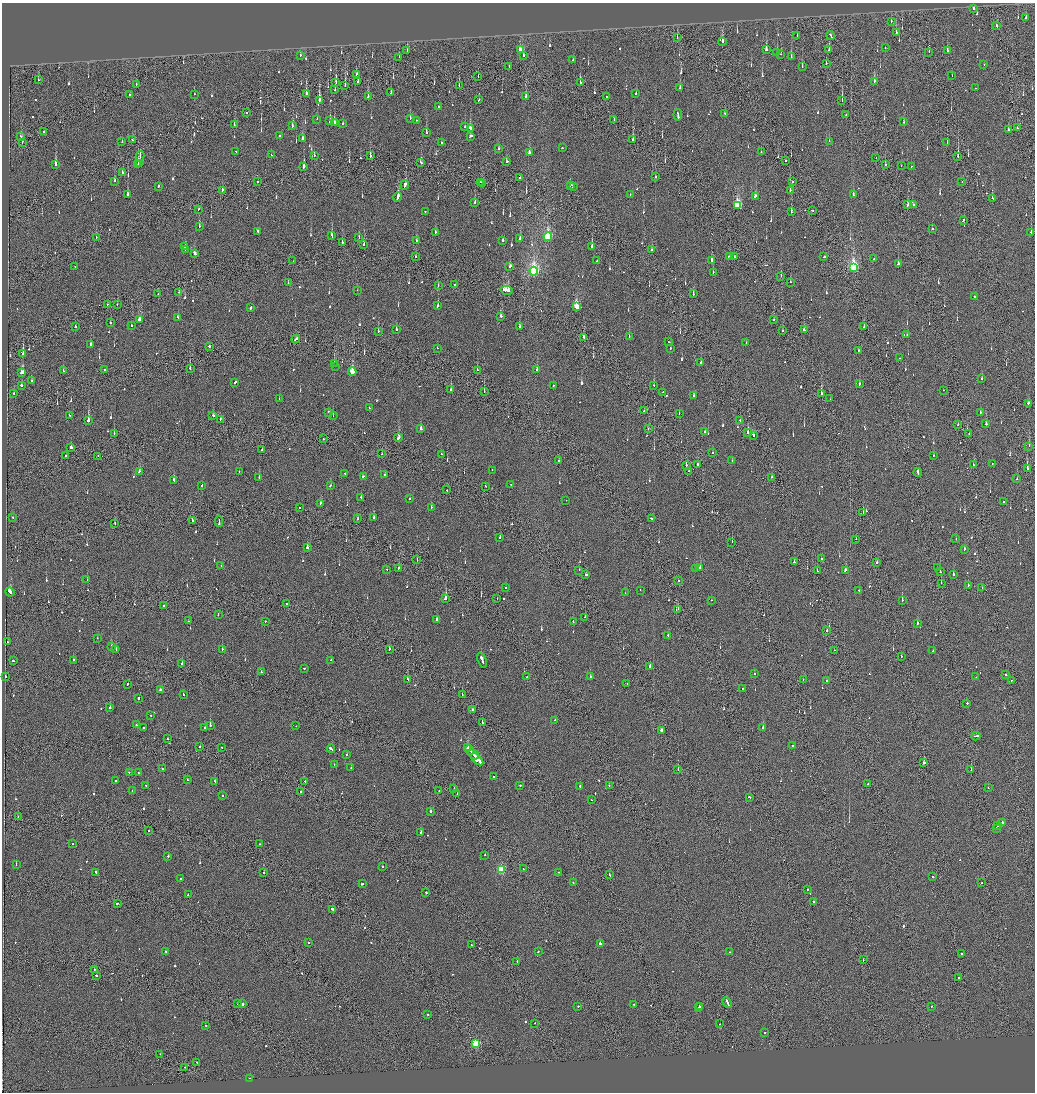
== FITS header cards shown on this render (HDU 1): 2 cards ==
NAXIS1  =                 2065
NAXIS2  =                 2180

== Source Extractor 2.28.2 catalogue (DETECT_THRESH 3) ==
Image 2065 x 2180 px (HDU 1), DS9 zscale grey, zoomed out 1/2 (1 PNG px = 2 x 2 image px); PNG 1037 x 1094 px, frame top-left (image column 1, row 2179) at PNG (2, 3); each listed source drawn as its Kron ellipse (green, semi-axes under 4 px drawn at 4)
Background -0.136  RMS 0.067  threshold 0.201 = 3 sigma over >= 5 px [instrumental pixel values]
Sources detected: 960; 28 cannot appear on this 1/2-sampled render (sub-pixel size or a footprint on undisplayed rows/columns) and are neither listed nor drawn; of the other 932, the 500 brightest by FLUX_AUTO listed and drawn (432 fainter detections omitted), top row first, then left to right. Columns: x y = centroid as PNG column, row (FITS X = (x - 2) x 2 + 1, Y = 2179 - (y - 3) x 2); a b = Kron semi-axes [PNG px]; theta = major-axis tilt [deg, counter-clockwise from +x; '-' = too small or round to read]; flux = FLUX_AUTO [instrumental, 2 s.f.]
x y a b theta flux
974 8 2 2 - 310
1026 17 3 2 - 71
891 21 2 2 - 82
997 26 2 2 - 230
896 32 2 2 - 95
797 35 3 1 - 70
830 36 4 2 - 240
677 38 3 1 - 110
722 42 4 2 - 170
885 48 2 2 - 53
766 49 4 2 - 120
829 49 3 2 - 81
520 50 3 2 - 310
407 51 2 1 - 140
947 51 3 2 - 180
929 52 2 1 - 64
777 53 3 2 - 98
781 54 2 2 - 64
300 55 2 2 - 61
523 55 2 2 - 270
399 57 3 2 - 120
791 57 4 2 - 130
573 60 2 2 - 160
826 63 4 2 - 83
984 64 2 2 - 54
509 66 2 2 - 85
802 66 2 2 - 59
356 74 2 2 - 55
478 76 2 2 - 52
952 76 2 1 - 60
38 80 3 1 - 84
874 81 2 2 - 670
336 82 3 1 - 190
358 82 3 2 - 240
580 83 3 2 - 200
136 84 3 1 - 160
345 85 3 1 - 190
459 86 3 2 - 96
680 88 4 2 - 83
975 88 2 2 - 69
335 90 4 2 - 61
391 93 2 2 - 92
129 94 2 2 - 62
194 94 2 2 - 51
306 94 3 2 - 220
636 94 2 2 - 69
368 96 3 2 - 270
526 97 3 2 - 110
607 97 2 1 - 60
319 100 3 2 - 380
479 100 2 2 - 110
842 101 2 1 - 130
439 107 3 2 - 110
246 113 2 1 - 170
725 114 2 2 - 58
846 114 2 1 - 55
678 115 6 2 -82 330
410 118 2 2 - 86
317 119 2 2 - 81
416 120 2 2 - 64
614 120 2 1 - 61
330 121 3 2 - 71
903 122 2 2 - 56
334 123 3 2 - 79
343 124 2 2 - 59
234 125 3 1 - 94
292 126 2 2 - 110
465 127 2 2 - 63
470 128 4 2 - 170
1017 128 2 1 - 99
1009 130 2 2 - 170
44 132 2 2 - 91
426 133 3 2 - 220
280 136 2 2 - 93
470 136 3 2 - 170
20 137 3 1 - 130
303 139 3 2 - 57
633 139 4 2 - 190
132 140 2 2 - 110
829 141 2 2 - 52
122 142 2 2 - 87
441 142 2 2 - 76
22 143 4 1 - 200
947 143 2 1 - 65
498 148 2 2 - 67
562 148 2 2 - 110
236 151 2 2 - 130
761 152 2 2 - 52
529 153 2 2 - 660
271 155 2 2 - 54
314 155 2 2 - 71
140 156 5 2 - 89
370 156 3 1 - 190
958 156 3 1 - 430
876 158 2 1 - 61
785 160 2 1 - 78
421 162 3 2 - 150
506 162 3 2 - 470
140 163 2 2 - 160
138 164 2 1 - 91
885 164 2 2 - 69
55 165 3 2 - 380
901 165 2 1 - 70
304 167 3 2 - 560
911 167 2 2 - 77
122 173 3 2 - 140
656 177 2 2 - 56
520 178 2 2 - 110
114 181 2 2 - 260
257 182 2 1 - 130
480 182 2 2 - 58
793 182 2 1 - 110
962 182 2 1 - 70
482 184 3 1 - 190
405 185 5 2 - 190
570 185 3 2 - 180
158 186 2 2 - 85
573 186 2 2 - 120
222 190 2 2 - 85
790 190 3 2 - 76
127 194 3 2 - 320
630 195 2 2 - 67
853 195 3 2 - 110
755 196 3 2 - 140
398 197 5 2 - 280
992 198 2 2 - 370
475 202 2 2 - 74
913 204 2 2 - 280
737 205 4 3 - 1100
908 205 2 2 - 550
198 209 2 1 - 81
812 210 2 2 - 160
425 211 2 2 - 100
791 212 3 2 - 95
963 220 2 2 - 120
199 226 2 2 - 87
932 229 2 2 - 630
258 231 2 2 - 200
435 232 3 2 - 90
1031 232 2 1 - 330
332 236 4 2 - 290
96 237 2 1 - 64
359 237 2 1 - 84
548 237 4 3 - 1200
520 238 2 2 - 120
416 240 3 2 - 54
503 240 2 2 - 140
342 243 3 1 - 120
364 245 3 2 - 160
185 247 2 2 - 60
592 247 2 2 - 360
185 249 2 2 - 190
652 249 2 2 - 120
194 253 3 2 - 230
416 256 2 1 - 160
729 256 3 2 - 71
734 257 2 2 - 94
824 257 2 2 - 150
874 258 2 2 - 59
597 260 2 2 - 61
712 260 2 2 - 340
293 261 2 1 - 52
898 264 3 2 - 110
75 266 2 1 - 81
510 266 3 2 - 170
853 267 4 3 - 1700
534 271 4 3 - 2900
713 272 2 2 - 95
781 276 2 2 - 58
790 282 2 2 - 89
288 283 2 2 - 64
438 285 2 2 - 71
454 285 2 1 - 92
357 290 2 1 - 64
506 290 6 3 -10 530
179 292 2 1 - 60
158 294 2 2 - 86
693 294 2 2 - 95
974 296 2 1 - 460
107 304 2 2 - 180
117 305 2 1 - 81
438 306 3 2 - 130
577 306 4 3 - 560
251 308 3 2 - 230
501 316 2 2 - 240
178 317 3 2 - 400
139 320 3 2 - 160
774 320 2 2 - 54
110 322 2 2 - 90
131 326 2 2 - 92
75 327 2 2 - 200
519 327 3 2 - 90
864 327 2 1 - 57
396 329 3 2 - 100
804 330 2 2 - 120
378 331 2 1 - 120
783 331 2 2 - 180
907 334 2 2 - 120
629 336 2 2 - 150
584 337 3 2 - 280
296 339 4 2 - 310
668 342 2 2 - 86
746 343 2 2 - 73
91 345 2 2 - 160
209 346 2 2 - 290
437 348 2 1 - 78
670 349 2 2 - 85
858 350 2 2 - 64
23 354 3 1 - 500
899 358 2 2 - 78
334 363 2 2 - 78
701 363 2 2 - 80
336 366 2 2 - 110
190 368 3 2 - 250
104 369 2 2 - 69
537 369 3 2 - 62
477 370 2 2 - 290
63 371 2 2 - 53
352 372 4 3 - 430
22 373 3 2 - 340
982 378 2 2 - 74
32 381 2 2 - 64
235 382 2 2 - 110
859 384 2 2 - 100
22 385 3 2 - 200
654 385 2 2 - 110
553 386 2 2 - 73
450 390 2 2 - 69
943 390 2 1 - 81
484 391 3 1 - 73
663 392 2 1 - 81
14 393 2 2 - 84
821 393 3 2 - 260
693 396 2 2 - 75
279 399 2 2 - 73
830 399 2 1 - 52
1028 403 2 2 - 2000
369 408 2 2 - 120
644 411 2 1 - 66
329 412 2 2 - 85
980 412 2 2 - 300
679 413 2 1 - 66
69 415 2 2 - 75
213 415 2 2 - 210
333 416 2 2 - 100
220 419 3 1 - 160
740 420 2 1 - 56
88 421 3 2 - 1000
986 424 2 2 - 140
958 425 2 1 - 70
421 429 2 2 - 790
648 429 2 1 - 130
705 431 2 2 - 87
748 432 3 2 - 140
114 433 2 1 - 74
969 434 2 1 - 58
753 436 2 2 - 120
398 438 4 2 - 200
323 439 2 2 - 56
1029 446 2 1 - 150
71 447 2 2 - 590
262 450 2 2 - 76
713 453 2 2 - 66
382 454 2 1 - 56
441 454 2 2 - 67
66 456 2 2 - 190
98 456 2 1 - 66
933 456 2 2 - 58
732 460 2 2 - 71
559 461 2 2 - 530
992 464 2 1 - 56
686 465 2 2 - 250
698 465 2 1 - 130
973 465 2 2 - 70
1027 469 2 2 - 590
492 470 2 1 - 58
239 471 2 2 - 58
689 471 2 1 - 96
139 472 3 2 - 110
345 473 2 2 - 54
918 473 4 2 - 280
385 475 2 2 - 140
259 477 3 2 - 55
363 477 2 2 - 140
771 477 2 1 - 380
1017 479 2 2 - 56
174 480 2 2 - 330
511 484 2 1 - 380
202 486 2 2 - 550
330 486 2 2 - 170
485 486 2 2 - 61
447 490 2 2 - 77
361 497 2 2 - 76
410 499 2 2 - 97
566 500 2 2 - 52
1004 502 2 2 - 170
320 503 2 2 - 100
300 507 2 2 - 58
431 507 2 2 - 92
863 513 2 1 - 85
13 517 2 2 - 86
374 517 2 2 - 140
651 518 2 2 - 110
358 519 2 2 - 54
192 520 3 2 - 200
219 521 5 1 - 470
115 524 2 1 - 86
500 537 2 2 - 120
856 539 2 1 - 89
956 539 2 2 - 78
732 542 2 1 - 73
307 548 2 2 - 160
964 549 3 2 - 110
821 559 2 2 - 140
417 560 2 1 - 61
794 562 2 2 - 97
877 562 2 2 - 280
221 566 2 2 - 74
398 568 2 1 - 190
700 568 2 2 - 330
937 568 2 1 - 98
387 569 2 1 - 53
696 569 2 2 - 130
579 570 2 2 - 70
845 570 3 2 - 170
817 571 2 2 - 84
940 572 2 1 - 130
953 574 3 2 - 120
586 575 3 2 - 120
87 580 2 2 - 58
678 581 2 2 - 91
941 583 2 1 - 66
968 585 2 2 - 110
982 587 2 1 - 100
506 588 2 2 - 68
640 590 2 1 - 61
859 590 3 2 - 170
10 592 4 2 - 450
625 593 2 2 - 52
446 598 3 2 - 610
497 598 2 2 - 51
711 600 2 2 - 59
902 600 2 2 - 330
286 604 2 2 - 81
164 606 2 2 - 280
678 609 2 1 - 86
218 614 2 2 - 72
585 617 2 1 - 75
437 619 2 2 - 530
188 621 2 1 - 54
265 621 2 2 - 64
573 621 2 2 - 95
917 623 2 2 - 410
827 631 3 2 - 120
668 635 2 2 - 58
97 638 2 2 - 68
7 642 2 1 - 170
111 646 3 2 - 280
116 649 3 2 - 99
222 649 2 2 - 160
389 649 2 2 - 190
835 650 2 2 - 58
932 651 2 1 - 64
901 656 2 1 - 58
73 660 2 2 - 130
331 660 2 2 - 59
482 660 8 2 -69 410
13 661 2 2 - 150
182 664 2 2 - 88
650 666 3 2 - 250
304 668 2 2 - 110
261 672 2 2 - 74
754 674 2 2 - 72
1006 675 2 2 - 160
6 676 2 2 - 98
527 677 2 1 - 55
590 677 2 2 - 340
976 677 2 2 - 110
408 679 3 2 - 86
803 679 2 1 - 58
1011 680 2 1 - 220
827 681 2 2 - 84
128 684 2 2 - 170
627 684 2 2 - 68
743 689 2 1 - 55
160 690 2 2 - 79
183 695 2 1 - 57
462 695 2 1 - 78
138 698 2 2 - 90
967 703 2 2 - 320
110 708 2 2 - 150
472 710 2 1 - 100
151 715 2 2 - 57
555 720 2 2 - 65
482 722 4 2 - 360
136 725 2 2 - 80
210 725 2 2 - 270
296 726 2 1 - 100
205 727 2 2 - 73
763 727 3 2 - 130
144 728 3 2 - 130
661 730 2 2 - 120
976 736 4 2 - 330
168 739 2 2 - 100
793 746 2 2 - 54
200 747 2 2 - 65
222 747 2 2 - 67
467 748 4 2 - 490
331 749 4 2 - 260
470 750 5 2 - 390
473 754 6 1 -45 530
347 755 2 2 - 69
477 759 7 3 -43 900
924 763 2 2 - 53
334 765 2 2 - 53
351 768 2 2 - 93
162 769 2 2 - 180
971 769 2 1 - 110
678 770 2 1 - 360
129 772 2 2 - 63
138 773 2 1 - 130
493 777 2 2 - 53
187 780 2 2 - 86
116 781 2 2 - 73
215 781 2 2 - 59
305 781 2 1 - 60
868 783 2 1 - 85
146 785 2 1 - 88
520 785 2 2 - 190
609 785 2 2 - 60
580 787 3 2 - 340
454 788 2 1 - 120
988 788 2 2 - 120
132 791 2 2 - 70
300 791 2 2 - 54
439 791 2 1 - 62
457 793 2 2 - 100
222 796 2 2 - 67
749 797 3 2 - 240
591 800 2 1 - 84
430 811 2 2 - 190
18 817 2 1 - 64
1003 823 3 2 - 180
997 825 2 2 - 130
996 828 2 2 - 130
149 830 2 2 - 120
421 833 4 2 - 520
73 844 2 2 - 60
260 844 2 1 - 70
485 855 2 2 - 120
168 856 2 2 - 110
16 865 2 2 - 63
383 867 2 2 - 110
501 869 3 3 - 780
523 869 2 1 - 56
95 872 3 2 - 110
559 872 2 2 - 61
264 873 2 1 - 65
609 875 2 1 - 140
933 877 2 2 - 250
180 879 2 2 - 190
573 883 2 2 - 97
982 883 2 2 - 210
362 884 3 2 - 200
807 889 2 2 - 120
426 893 2 2 - 160
188 895 2 2 - 62
813 901 2 2 - 74
117 904 2 2 - 160
332 909 3 2 - 250
308 942 2 2 - 86
600 943 2 2 - 940
471 945 2 2 - 58
166 951 2 2 - 79
538 951 2 2 - 86
730 952 2 2 - 110
961 953 2 2 - 130
863 960 2 1 - 81
517 961 2 2 - 97
94 969 2 2 - 70
96 975 2 2 - 75
959 978 2 1 - 660
237 1003 2 2 - 110
727 1003 6 2 -66 470
242 1004 2 2 - 510
633 1004 2 1 - 150
578 1006 2 2 - 120
700 1006 3 2 - 180
931 1006 2 1 - 52
698 1007 2 1 - 120
428 1014 2 2 - 76
535 1023 2 1 - 330
720 1024 2 2 - 84
206 1025 2 2 - 74
764 1032 2 2 - 120
476 1043 3 3 - 1100
160 1054 2 1 - 56
197 1062 2 2 - 160
184 1067 2 1 - 80
249 1078 2 2 - 60
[432 fainter detections neither listed nor drawn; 28 sub-pixel or undisplayed-footprint detections neither listed nor drawn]